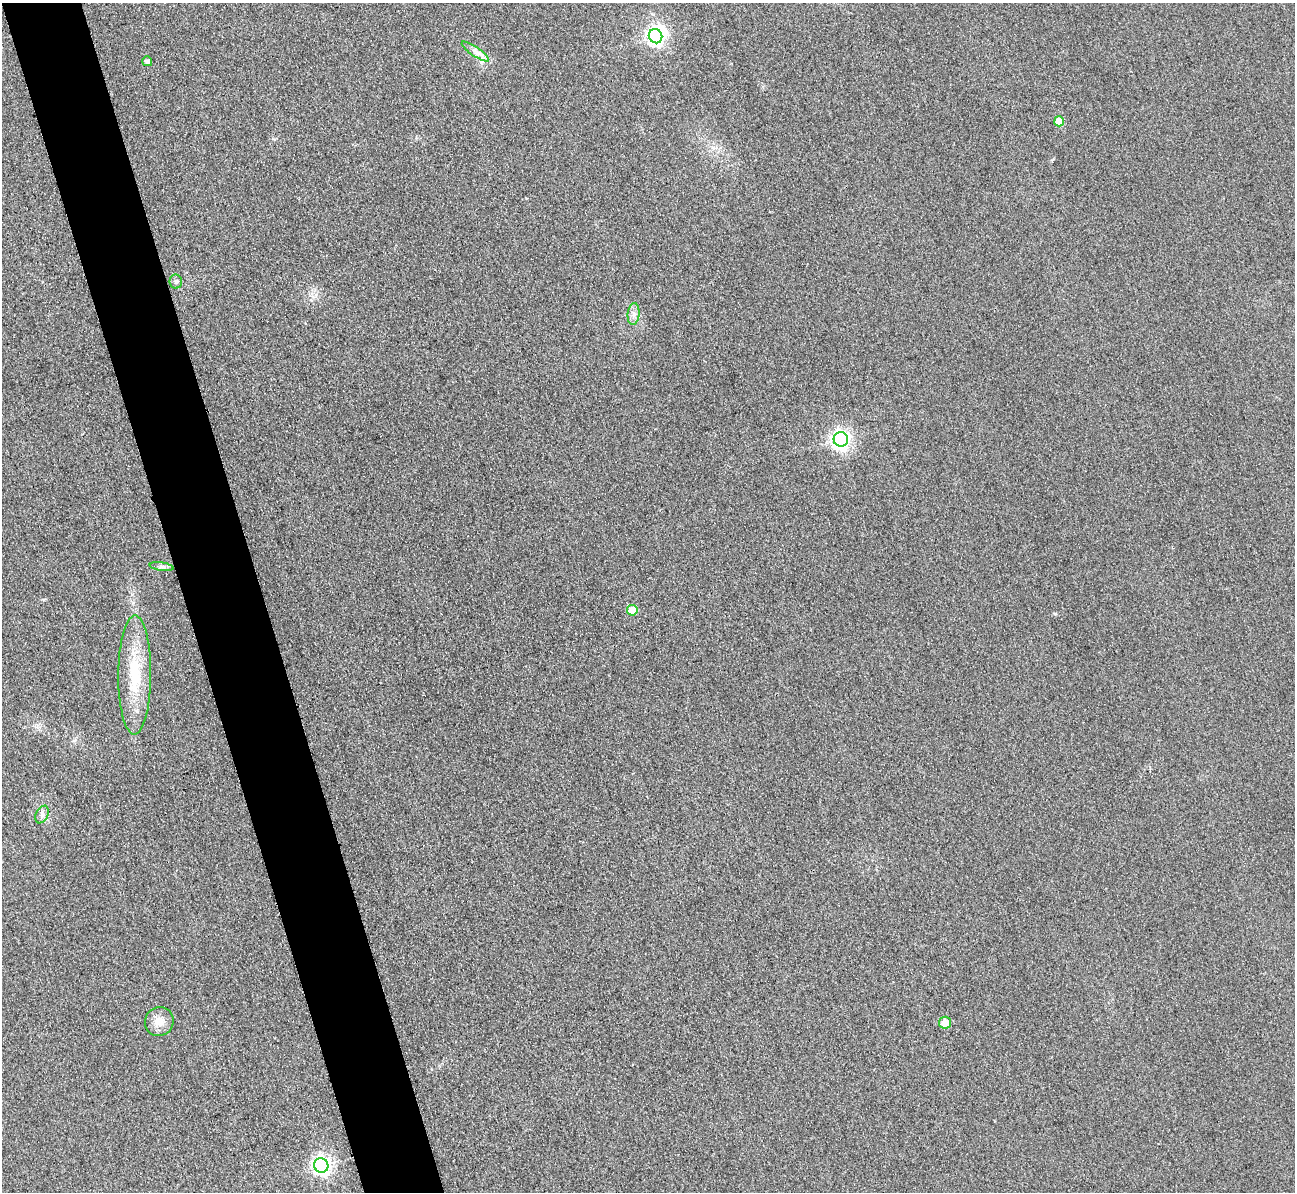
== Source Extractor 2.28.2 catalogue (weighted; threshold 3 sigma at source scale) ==
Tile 11 of 4 x 4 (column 3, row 3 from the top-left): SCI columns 2613-3905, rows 1352-2541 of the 5225 x 5207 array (HDU 1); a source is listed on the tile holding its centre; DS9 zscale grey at full resolution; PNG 1297 x 1194 px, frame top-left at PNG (2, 3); each listed source drawn as its Kron ellipse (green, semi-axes under 4 px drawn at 4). Shown black and unused: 6% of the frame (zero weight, under 3 of 4 exposures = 3% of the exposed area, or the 3 px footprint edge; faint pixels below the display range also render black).
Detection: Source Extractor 2.28.2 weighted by HDU 2 'WHT'; one run over the whole footprint, this tile lists its part. Background 0.315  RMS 0.024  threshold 0.108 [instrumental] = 3 sigma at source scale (4.5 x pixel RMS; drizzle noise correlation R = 1.50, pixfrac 1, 0.05/0.05 arcsec/px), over >= 5 px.
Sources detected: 15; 1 inside a brighter object's white glare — neither listed nor drawn; the other 14 listed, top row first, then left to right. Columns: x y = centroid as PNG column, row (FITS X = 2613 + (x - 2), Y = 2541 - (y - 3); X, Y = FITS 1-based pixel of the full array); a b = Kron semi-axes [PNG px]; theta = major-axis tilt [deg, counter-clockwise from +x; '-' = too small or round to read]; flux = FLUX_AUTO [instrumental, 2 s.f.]
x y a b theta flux
655 36 7 6 - 760
475 52 16 4 -35 13
147 61 5 4 - 10
1059 121 5 5 - 48
176 282 7 6 - 6.3
634 314 11 6 85 10
841 439 7 7 - 1000
162 567 12 4 -8 7.2
632 610 5 5 - 59
135 675 59 16 90 120
42 815 9 6 65 8.3
159 1022 15 14 - 24
945 1023 6 6 - 42
321 1165 7 7 - 980
Unlisted compact peaks at least as high as the median listed source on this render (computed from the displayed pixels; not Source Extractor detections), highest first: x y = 1055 614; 311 300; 274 139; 1053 159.